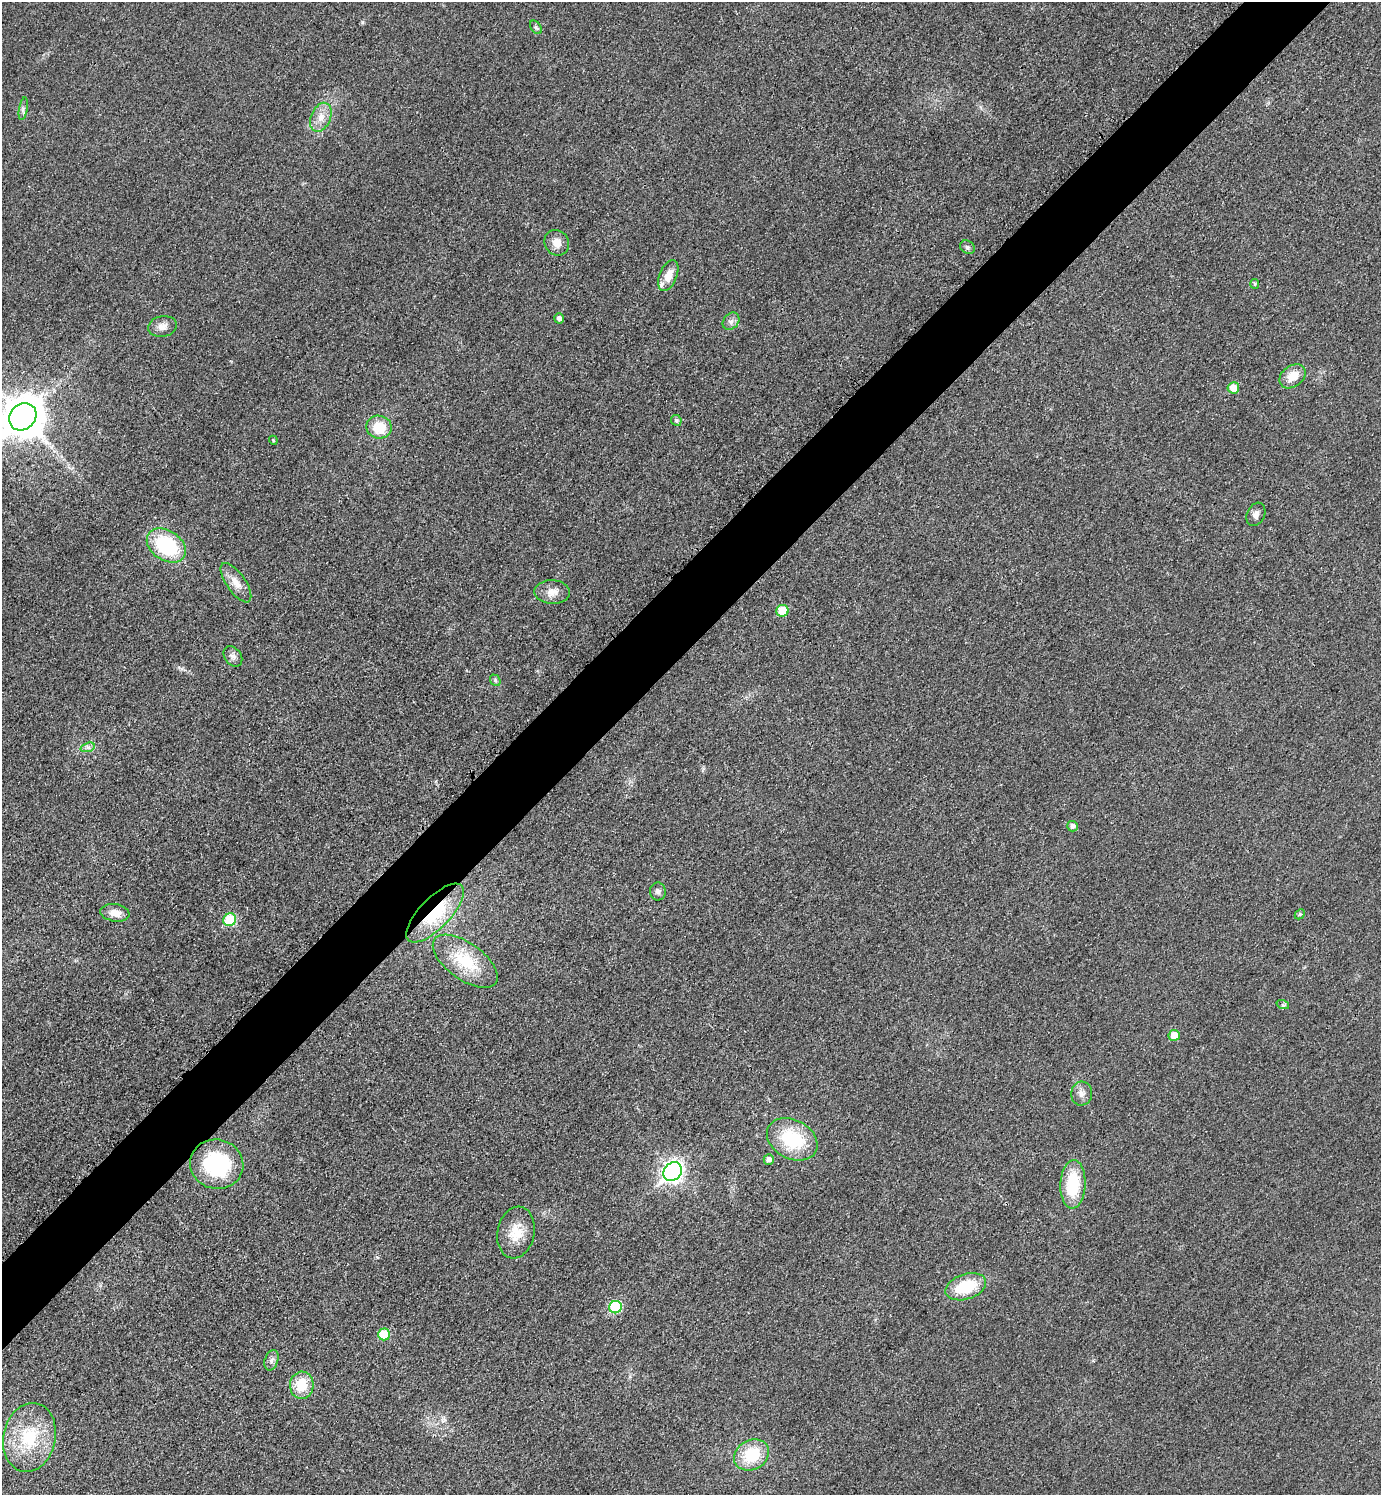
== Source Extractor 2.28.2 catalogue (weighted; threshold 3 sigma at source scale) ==
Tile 10 of 4 x 4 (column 2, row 3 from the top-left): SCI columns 1693-3071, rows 1502-2994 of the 5995 x 5997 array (HDU 1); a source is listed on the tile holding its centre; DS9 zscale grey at full resolution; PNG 1383 x 1497 px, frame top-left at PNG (2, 2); each listed source drawn as its Kron ellipse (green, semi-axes under 4 px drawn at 4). Shown black and unused: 5% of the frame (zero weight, under 3 of 4 exposures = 1% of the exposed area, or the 3 px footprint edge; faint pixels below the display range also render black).
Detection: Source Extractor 2.28.2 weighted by HDU 2 'WHT'; one run over the whole footprint, this tile lists its part. Background 0.0342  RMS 0.006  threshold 0.0268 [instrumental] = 3 sigma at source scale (4.5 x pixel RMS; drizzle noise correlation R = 1.50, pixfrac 1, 0.05/0.05 arcsec/px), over >= 5 px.
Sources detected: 48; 1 inside a brighter listed object's ellipse — not listed separately; the other 47 listed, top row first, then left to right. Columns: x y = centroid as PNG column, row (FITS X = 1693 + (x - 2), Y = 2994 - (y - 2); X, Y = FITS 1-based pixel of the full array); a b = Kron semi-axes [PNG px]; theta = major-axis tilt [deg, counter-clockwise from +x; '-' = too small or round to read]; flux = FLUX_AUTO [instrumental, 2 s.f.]
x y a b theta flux
536 27 7 5 -53 1.2
23 109 11 3 80 1.4
321 117 15 10 66 6.4
557 243 13 12 - 6.2
967 247 8 6 -32 1.5
668 276 16 8 68 7.3
1255 284 5 4 - 0.77
559 318 5 5 - 2.3
731 321 9 7 47 2.5
163 326 14 10 10 4.6
1292 376 14 10 37 9
1233 388 6 5 - 7.2
23 417 15 12 45 2000
676 420 5 5 - 1.3
379 427 13 11 -10 15
273 440 4 3 - 0.53
1256 514 12 8 64 3.2
166 546 21 15 -33 46
236 583 23 9 -55 6.8
552 592 18 12 -2 5.9
782 611 6 6 - 13
233 656 11 8 -54 2.7
495 680 6 4 -49 1
88 747 7 4 18 1.5
1073 826 5 5 - 2.3
658 891 9 8 - 2.1
115 913 14 8 -8 6.8
435 913 38 15 46 36
1300 914 5 4 - 0.82
230 920 6 6 - 29
465 961 38 18 -35 26
1283 1005 6 4 -18 0.96
1174 1035 6 5 - 7.7
1082 1094 12 10 77 3.7
792 1139 27 19 -28 35
769 1160 5 5 - 2.8
217 1164 27 24 -12 53
673 1172 10 8 47 270
1073 1184 24 12 87 29
516 1233 26 18 78 14
966 1287 21 12 18 25
615 1307 6 6 - 39
384 1334 6 6 - 17
271 1360 10 6 70 2.2
302 1385 13 12 - 15
29 1437 35 26 78 34
751 1455 18 14 29 24
Overlapping masked pixels (flux is a lower limit): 1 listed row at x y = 435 913
Isophote crosses this tile's border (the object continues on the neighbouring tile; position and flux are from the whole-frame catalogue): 1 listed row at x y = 23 417
Unlisted compact peaks at least as high as the median listed source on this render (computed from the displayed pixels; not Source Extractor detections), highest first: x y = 362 22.